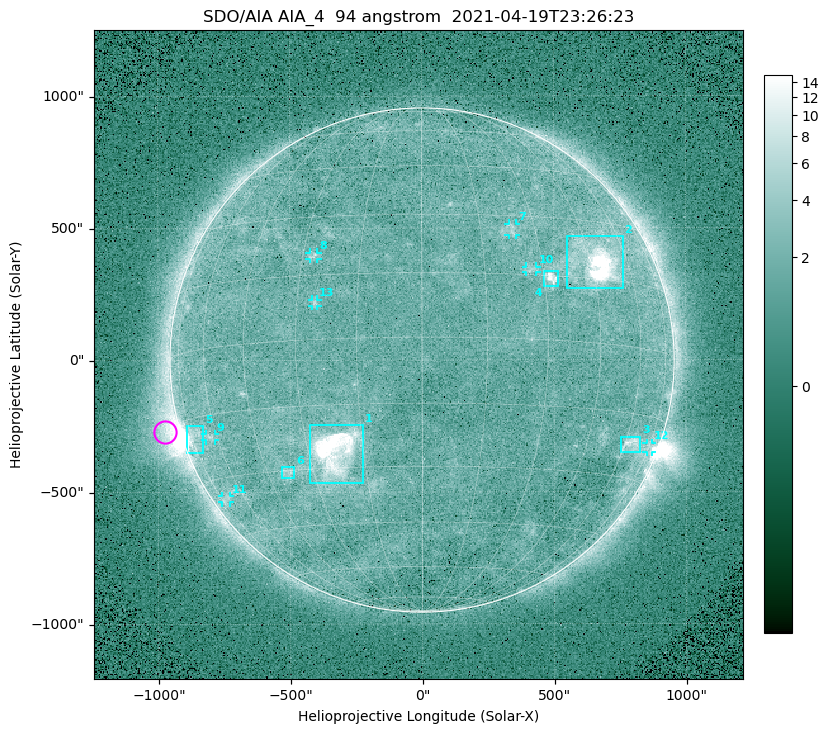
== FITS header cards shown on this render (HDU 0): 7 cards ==
TELESCOP= 'SDO/AIA '
INSTRUME= 'AIA_4   '
WAVELNTH=                   94
WAVEUNIT= 'angstrom'
DATE-OBS= '2021-04-19T23:26:23.14'
CTYPE1  = 'HPLN-TAN'
CTYPE2  = 'HPLT-TAN'

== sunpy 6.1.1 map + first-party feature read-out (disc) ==
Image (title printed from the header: SDO/AIA AIA_4  94 angstrom  2021-04-19T23:26:23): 512 x 512 px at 4.8 arcsec/px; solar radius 955 arcsec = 199 px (full disc in frame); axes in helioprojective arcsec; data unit not stated in the header (colour bar unlabelled)
Orientation: roll -0.138 deg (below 1 deg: not rotated)
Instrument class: DISC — disc imager (sunpy class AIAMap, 94 A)
Bright regions (active regions / flare kernels): reference = the median radial profile (limb darkening/brightening removed); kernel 5 px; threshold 5 sigma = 2.45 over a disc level ~1.74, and >= 1.15x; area >= 9 px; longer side >= 5 px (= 24 arcsec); searched inside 0.97 R_sun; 13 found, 13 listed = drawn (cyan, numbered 1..; 7 of them under ~33 arcsec drawn as corner ticks so the feature stays visible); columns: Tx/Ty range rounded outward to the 10 arcsec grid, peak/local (2 s.f.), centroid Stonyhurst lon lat
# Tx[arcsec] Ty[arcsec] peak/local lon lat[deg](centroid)
1 -430..-220 -470..-240 56 -22 -26
2 550..760 270..470 27 +47 +19
3 750..830 -350..-290 4.5 +64 -22
4 460..520 280..340 7.1 +32 +14
5 -900..-830 -350..-250 6 -73 -19
6 -540..-480 -450..-400 3 -38 -30
7 330..360 470..520 2.9 +23 +26
8 -430..-390 380..410 3.2 -27 +20
9 -820..-780 -300..-280 3 -63 -20
10 390..440 330..360 2.8 +27 +16
11 -760..-730 -540..-510 2.3 -72 -35
12 850..870 -350..-310 2.9 +75 -22
13 -420..-390 200..230 2.7 -25 +8
Off-limb structures (1.02-1.3 R_sun): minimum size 50 px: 6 found; the strongest spans PA ~85..115 deg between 1.02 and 1.21 R_sun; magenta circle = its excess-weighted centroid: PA ~105 deg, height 1.06 R_sun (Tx ~-980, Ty ~-270 arcsec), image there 5.1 x the reference